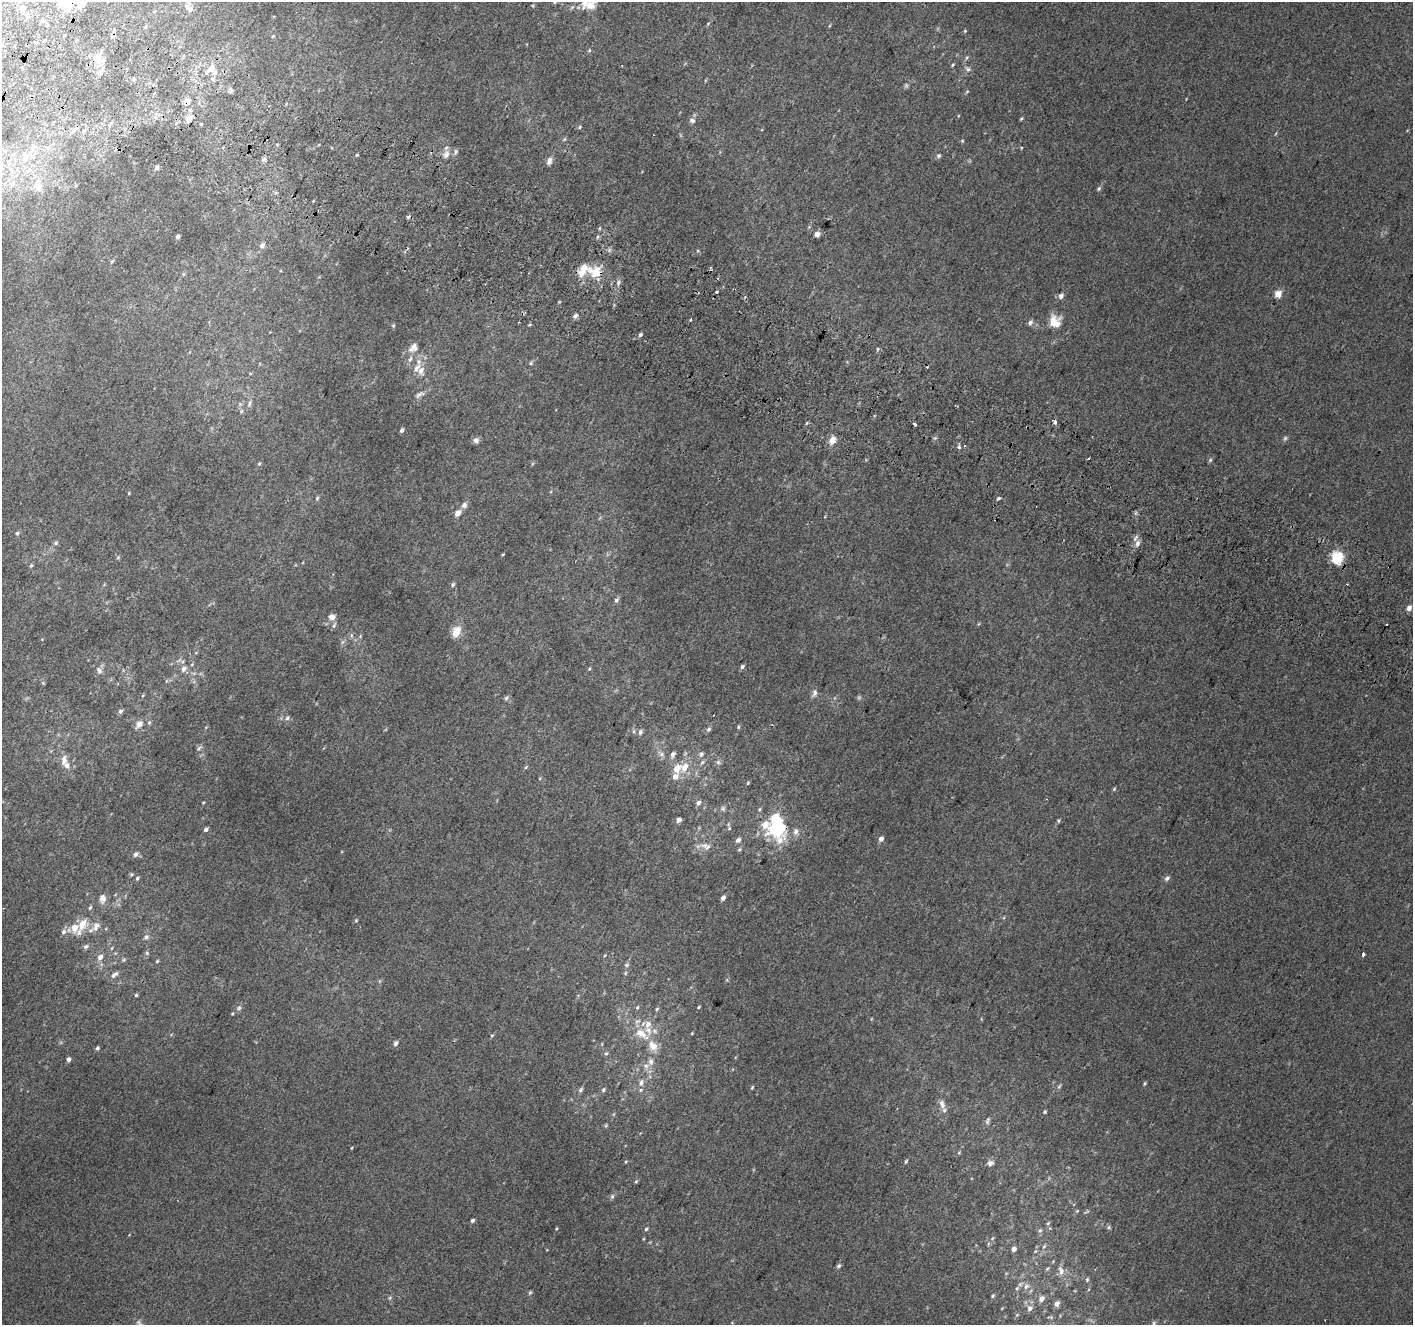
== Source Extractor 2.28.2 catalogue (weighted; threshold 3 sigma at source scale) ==
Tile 11 of 4 x 4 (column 3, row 3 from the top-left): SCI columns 2853-4263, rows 1635-2957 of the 5694 x 5850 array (HDU 1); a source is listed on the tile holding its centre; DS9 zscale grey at full resolution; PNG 1415 x 1327 px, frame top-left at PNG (2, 2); no overlay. Shown black and unused: <1% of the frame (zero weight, under 2 of 3 exposures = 2% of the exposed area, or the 3 px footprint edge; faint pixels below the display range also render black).
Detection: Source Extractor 2.28.2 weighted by HDU 2 'WHT'; one run over the whole footprint, this tile lists its part. Background 0.012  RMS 0.0071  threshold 0.0317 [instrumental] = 3 sigma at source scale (4.5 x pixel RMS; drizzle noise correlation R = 1.50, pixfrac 1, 0.0396/0.0396 arcsec/px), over >= 5 px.
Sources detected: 239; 3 too faint to see at this stretch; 10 cosmic-ray / hot-pixel residue — not listed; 20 inside a brighter listed object's ellipse — not listed separately; the other 206 listed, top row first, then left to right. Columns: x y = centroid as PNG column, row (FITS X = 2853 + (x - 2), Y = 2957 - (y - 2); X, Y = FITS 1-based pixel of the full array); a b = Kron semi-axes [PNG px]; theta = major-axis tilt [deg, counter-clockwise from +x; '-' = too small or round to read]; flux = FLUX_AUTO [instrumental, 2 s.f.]
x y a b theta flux
81 2 17 10 -69 9.6
554 2 6 4 88 0.93
67 4 9 8 - 23
590 5 18 12 32 9.3
23 8 11 8 73 4.6
189 8 14 8 -66 4.3
27 17 6 4 71 1.3
708 24 5 3 - 0.69
965 31 5 4 - 0.72
273 36 4 3 - 0.62
36 42 3 3 - 2.5
589 50 5 4 - 0.83
967 57 7 4 59 1.1
97 59 13 10 -70 9.5
953 65 4 3 - 0.81
211 69 8 7 - 5.9
968 69 9 7 -53 2.2
100 72 8 7 - 3.2
154 85 4 3 - 1.8
231 91 7 4 45 1.4
967 91 5 3 - 0.67
187 101 10 9 - 4.6
189 119 9 7 61 5.4
1021 119 5 3 - 0.85
692 120 8 6 -17 2.2
580 127 5 4 - 0.85
74 130 9 5 48 2.6
565 139 6 4 70 0.86
962 141 5 4 - 0.68
33 147 10 6 39 3.3
223 147 3 3 - 1.3
456 152 8 5 71 1.6
446 154 11 8 68 4.3
357 155 4 4 - 0.75
26 156 12 11 - 7.3
939 156 6 6 - 1.4
264 159 7 6 - 1.7
549 161 10 6 72 3.1
157 167 6 5 - 1.4
12 184 9 8 - 3.7
39 186 11 9 -73 7.3
1099 189 6 4 37 1.1
313 201 3 2 - 0.74
408 217 3 3 - 5.9
809 227 5 5 - 0.79
817 234 6 5 - 3.6
177 237 4 4 - 2.2
262 246 6 5 - 3.3
112 261 7 3 53 1
595 272 16 14 29 16
618 282 7 5 51 2.1
717 292 4 3 - 5.2
1278 294 5 4 - 15
1061 296 6 5 - 2.8
575 316 7 5 39 1.9
1030 322 6 5 - 2.5
1054 322 9 8 - 17
393 326 5 4 - 0.74
640 335 6 4 46 1.4
413 348 14 10 44 4.7
531 363 6 4 89 0.87
417 368 17 8 52 6.3
419 394 14 6 25 2.9
249 404 11 5 71 2.3
241 411 6 5 - 1.2
1055 422 3 3 - 3.3
806 423 5 3 - 0.77
915 424 3 3 - 6.3
402 430 5 4 - 1.8
1285 438 7 5 54 1.3
476 440 8 7 - 2.4
832 440 10 8 66 5.3
964 446 3 3 - 2.4
959 447 3 3 - 4.6
1210 460 6 4 46 1
259 463 6 4 65 0.95
129 493 5 3 - 0.61
317 498 6 4 72 1.3
999 498 4 3 - 2.1
464 505 8 8 - 2.7
458 513 10 7 50 3.7
17 533 5 5 - 1.1
56 543 6 5 - 1.3
1137 543 8 6 67 3.1
118 557 5 5 - 0.97
1337 557 6 5 - 81
31 565 5 4 - 1.1
453 584 7 5 73 1.2
616 600 6 5 - 1.9
1409 608 5 5 - 3.6
332 617 8 7 - 4.2
334 625 9 5 65 1.5
456 632 14 9 69 8.7
351 635 6 4 90 1.2
342 642 7 4 71 1.3
742 667 6 5 - 1.6
184 669 8 7 - 3.2
589 669 5 4 - 0.75
99 670 10 7 -64 2.6
43 683 4 4 - 0.75
814 693 10 7 76 2.6
143 695 5 3 - 0.68
506 698 7 5 67 1.3
120 711 6 5 - 1.7
287 718 6 5 - 1.7
149 723 6 5 - 1.2
139 724 11 8 52 4.8
738 727 5 4 - 0.92
708 729 6 5 - 1.6
640 732 7 5 73 2
199 748 8 4 54 1.4
661 754 10 6 -38 2.7
673 754 7 5 68 2.7
701 754 7 6 - 2
64 760 14 7 82 4
718 762 6 6 - 1.6
526 767 7 3 53 0.79
684 767 12 10 62 8.3
675 776 9 8 - 4.4
748 783 4 4 - 0.69
1114 789 5 4 - 0.77
203 803 4 3 - 0.54
698 803 7 6 - 2.3
723 809 7 6 - 1.6
679 820 5 4 - 3.4
1058 821 5 4 - 0.94
765 825 29 19 -60 17
729 828 6 5 - 1.1
780 828 21 12 -79 34
206 830 5 4 - 2
796 831 9 7 84 3.2
881 839 5 5 - 3.1
738 840 6 5 - 2.5
707 847 10 7 31 3.2
739 849 6 4 44 0.95
136 854 7 5 42 2.1
137 878 5 4 - 1
1167 878 8 6 44 1.9
723 898 4 4 - 3.2
102 899 12 8 82 4
356 920 4 4 - 0.65
82 924 20 13 63 11
96 926 14 9 63 5.1
64 932 8 7 - 2.5
146 937 7 6 - 2
86 946 7 6 - 1.8
147 953 6 5 - 1.1
1363 954 4 3 - 5.6
100 957 7 6 - 4
124 960 6 5 - 1.1
157 961 5 4 - 0.79
626 965 7 5 2 1.3
114 975 11 6 35 3.1
136 995 4 4 - 0.91
637 1007 5 4 - 0.86
699 1007 3 3 - 0.68
239 1008 7 7 - 1.7
657 1009 5 4 - 0.8
232 1014 5 3 - 0.65
648 1024 11 9 69 4.7
641 1034 22 11 -35 12
492 1035 5 3 - 0.67
396 1043 7 5 57 1.8
97 1048 5 5 - 1.4
606 1053 6 5 - 1.1
68 1059 4 4 - 2.6
651 1061 10 7 -78 3.5
641 1083 10 6 73 3.2
1144 1083 5 4 - 0.9
1059 1086 7 4 39 1.1
752 1087 5 4 - 0.81
581 1090 8 5 54 1.5
603 1090 5 5 - 1.3
942 1104 13 7 -73 4.2
1044 1112 4 4 - 0.96
987 1121 10 5 72 1.8
606 1126 5 4 - 0.84
351 1148 4 2 - 0.55
959 1152 5 3 - 0.75
626 1161 5 3 - 0.64
906 1161 5 3 - 0.94
990 1163 9 7 8 2.8
636 1181 5 4 - 0.86
612 1196 7 5 70 1.4
1077 1211 4 4 - 0.71
472 1220 5 4 - 1.4
1048 1223 6 4 45 0.91
1109 1227 6 5 - 1.1
646 1229 5 4 - 1.2
1040 1230 6 5 - 1.3
988 1244 6 3 73 0.86
1044 1246 7 5 53 1.3
1014 1249 6 6 - 2.3
1035 1251 6 4 70 0.98
838 1266 7 5 31 1.3
1047 1269 6 3 20 0.82
1061 1271 14 8 -79 4.6
1087 1280 6 4 65 0.95
1026 1286 9 6 40 3.1
1017 1288 8 4 45 1.6
993 1296 5 4 - 1
390 1298 6 4 89 1.1
1041 1299 9 7 56 3.1
1057 1304 6 5 - 3.6
1030 1308 8 7 - 3.4
1154 1323 7 5 63 1.3
Overlapping masked pixels (flux is a lower limit): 4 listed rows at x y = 67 4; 187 101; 595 272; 780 828
Isophote crosses this tile's border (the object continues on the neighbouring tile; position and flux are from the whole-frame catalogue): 4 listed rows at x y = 81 2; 554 2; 67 4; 590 5